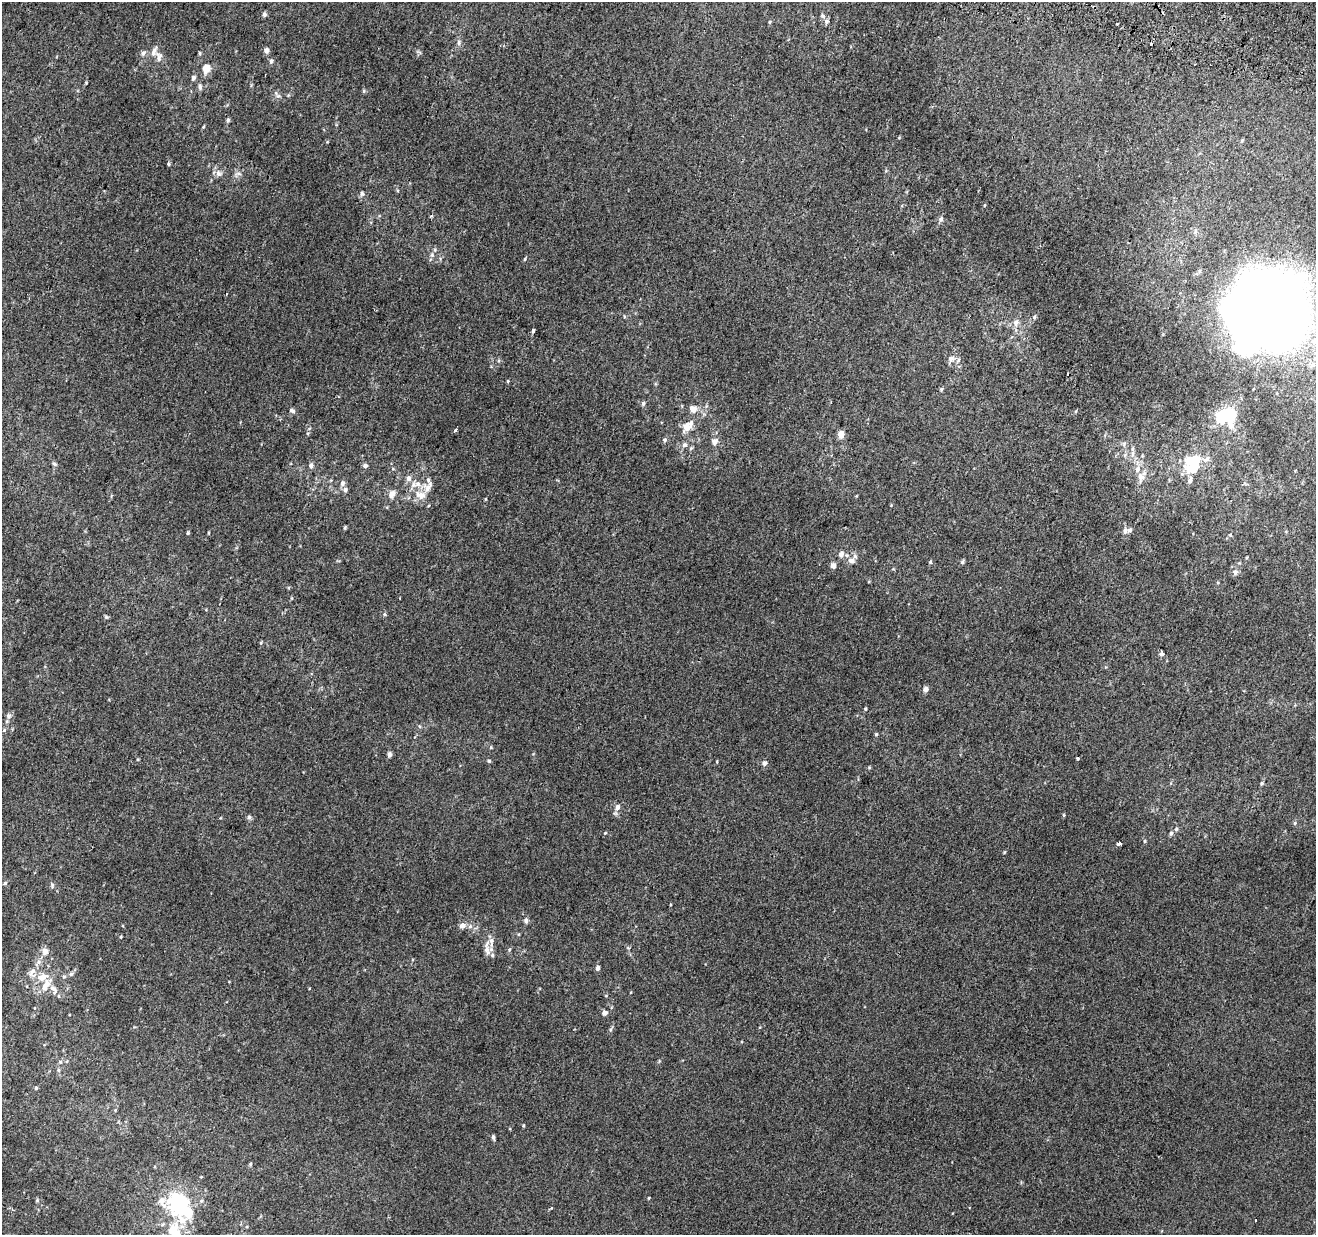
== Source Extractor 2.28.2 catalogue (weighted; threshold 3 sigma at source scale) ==
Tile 10 of 4 x 4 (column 2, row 3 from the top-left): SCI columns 1335-2648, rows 1557-2789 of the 5290 x 5516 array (HDU 1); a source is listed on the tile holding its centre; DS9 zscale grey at full resolution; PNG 1318 x 1237 px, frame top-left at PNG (2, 2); no overlay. Shown black and unused: <1% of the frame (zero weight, under 2 of 3 exposures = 2% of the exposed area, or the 3 px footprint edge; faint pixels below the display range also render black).
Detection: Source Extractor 2.28.2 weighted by HDU 2 'WHT'; one run over the whole footprint, this tile lists its part. Background 0.00623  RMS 0.0056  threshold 0.0254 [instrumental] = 3 sigma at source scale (4.5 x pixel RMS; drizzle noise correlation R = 1.50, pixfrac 1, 0.0396/0.0396 arcsec/px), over >= 5 px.
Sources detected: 151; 9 inside a brighter object's white glare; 2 cosmic-ray / hot-pixel residue — not listed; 16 inside a brighter listed object's ellipse — not listed separately; the other 124 listed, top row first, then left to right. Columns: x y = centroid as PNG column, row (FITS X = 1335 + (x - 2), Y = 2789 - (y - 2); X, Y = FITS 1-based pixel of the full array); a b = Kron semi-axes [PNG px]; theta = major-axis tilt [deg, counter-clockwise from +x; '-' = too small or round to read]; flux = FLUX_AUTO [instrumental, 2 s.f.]
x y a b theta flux
264 14 6 5 - 1.3
827 21 7 7 - 1.6
770 22 5 4 - 0.58
1117 24 3 2 - 2.5
459 42 7 5 -89 1.5
266 50 5 5 - 2.7
143 53 8 6 38 1.5
200 53 4 4 - 0.74
159 57 15 8 87 3.1
271 61 7 6 - 1.2
206 68 10 8 73 5.9
193 78 6 5 - 1.6
86 83 4 3 - 0.45
200 87 8 5 -81 1.5
364 91 5 4 - 0.75
278 96 6 6 - 1.4
228 120 6 4 55 1.1
203 127 5 4 - 0.54
1242 140 5 3 - 0.59
169 164 5 4 - 0.83
218 173 9 8 - 2.6
239 174 7 4 -19 1.2
362 194 7 5 -75 1.2
985 205 5 3 - 0.46
941 219 6 5 - 1.8
432 255 8 6 71 1.7
525 259 5 4 - 0.64
1258 306 54 28 77 1200
1034 317 7 5 61 1.2
1016 323 9 7 85 3
533 330 4 3 - 1.1
1314 341 11 8 50 4.7
951 358 10 7 28 2.5
1312 365 9 8 - 2.8
508 381 5 3 - 0.55
941 389 5 4 - 0.72
643 403 6 5 - 1.1
693 409 11 9 -8 4.2
292 410 7 5 -32 1.5
1076 411 5 3 - 0.56
1223 416 16 12 41 19
1231 426 9 6 -71 3.8
687 427 14 11 53 5.7
456 431 3 3 - 2.4
841 434 6 5 - 6.3
665 440 6 5 - 1.1
715 441 9 7 50 2.7
684 445 7 6 - 1.7
691 448 5 4 - 0.76
1133 449 8 5 86 1.6
1193 462 20 17 -83 15
55 464 7 4 -27 0.96
311 465 7 6 - 1.6
365 465 5 4 - 2.3
1141 477 13 11 -87 4.9
428 480 8 6 -88 1.9
342 483 7 6 - 2.1
413 485 12 8 39 4
345 490 7 7 - 1.6
392 494 8 6 66 4.3
422 496 14 12 -21 6.7
345 527 4 3 - 0.83
1125 531 8 7 - 2.1
188 533 5 4 - 0.73
1230 535 5 4 - 0.54
841 554 8 7 - 2.6
851 561 10 9 - 3.2
930 562 4 4 - 0.76
962 562 5 5 - 0.97
833 565 4 4 - 4.6
1235 572 6 6 - 2.2
384 614 6 3 -71 0.69
106 617 5 5 - 0.78
1161 654 7 6 - 1.2
925 689 6 6 - 2.2
865 709 4 4 - 0.58
8 716 7 7 - 1.8
4 730 6 4 46 0.8
876 734 4 4 - 0.64
389 754 7 5 84 1.5
1077 758 3 3 - 1.2
489 761 4 4 - 0.79
717 762 4 3 - 0.42
764 763 6 5 - 1.9
1262 783 6 4 73 0.81
617 807 9 7 64 2.7
1064 815 6 4 -89 0.56
249 817 6 5 - 1.2
1295 823 5 5 - 0.76
1176 829 5 5 - 0.89
605 833 4 3 - 0.48
1171 833 7 5 79 1.2
1145 841 4 4 - 0.67
1119 844 4 3 - 39
5 883 5 4 - 0.85
52 885 7 5 -80 1
526 920 7 5 -87 1.7
462 926 7 6 - 3.2
470 926 6 6 - 1.4
121 937 4 3 - 0.49
509 949 7 4 70 0.8
487 950 16 8 -81 4
45 951 7 7 - 3.8
598 968 5 4 - 1.9
32 971 15 7 59 3.9
71 974 6 5 - 1.1
64 976 6 4 1 0.8
42 977 17 10 19 7.2
53 989 15 8 -53 4.4
605 1013 6 6 - 2.1
60 1062 5 5 - 1
58 1070 5 5 - 0.86
36 1088 4 4 - 0.69
115 1110 4 4 - 0.46
523 1125 5 3 - 0.5
493 1137 7 4 -78 1.1
250 1164 4 4 - 0.68
201 1177 4 2 - 0.37
649 1198 3 3 - 0.48
37 1200 5 5 - 0.78
201 1201 5 5 - 0.92
179 1207 21 18 43 54
1255 1220 3 3 - 1.4
175 1232 28 16 -69 16
Isophote crosses this tile's border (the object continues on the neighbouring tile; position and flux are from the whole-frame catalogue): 2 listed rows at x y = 1314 341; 175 1232
Unlisted compact peaks at least as high as the median listed source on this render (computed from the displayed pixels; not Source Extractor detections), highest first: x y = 1004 852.